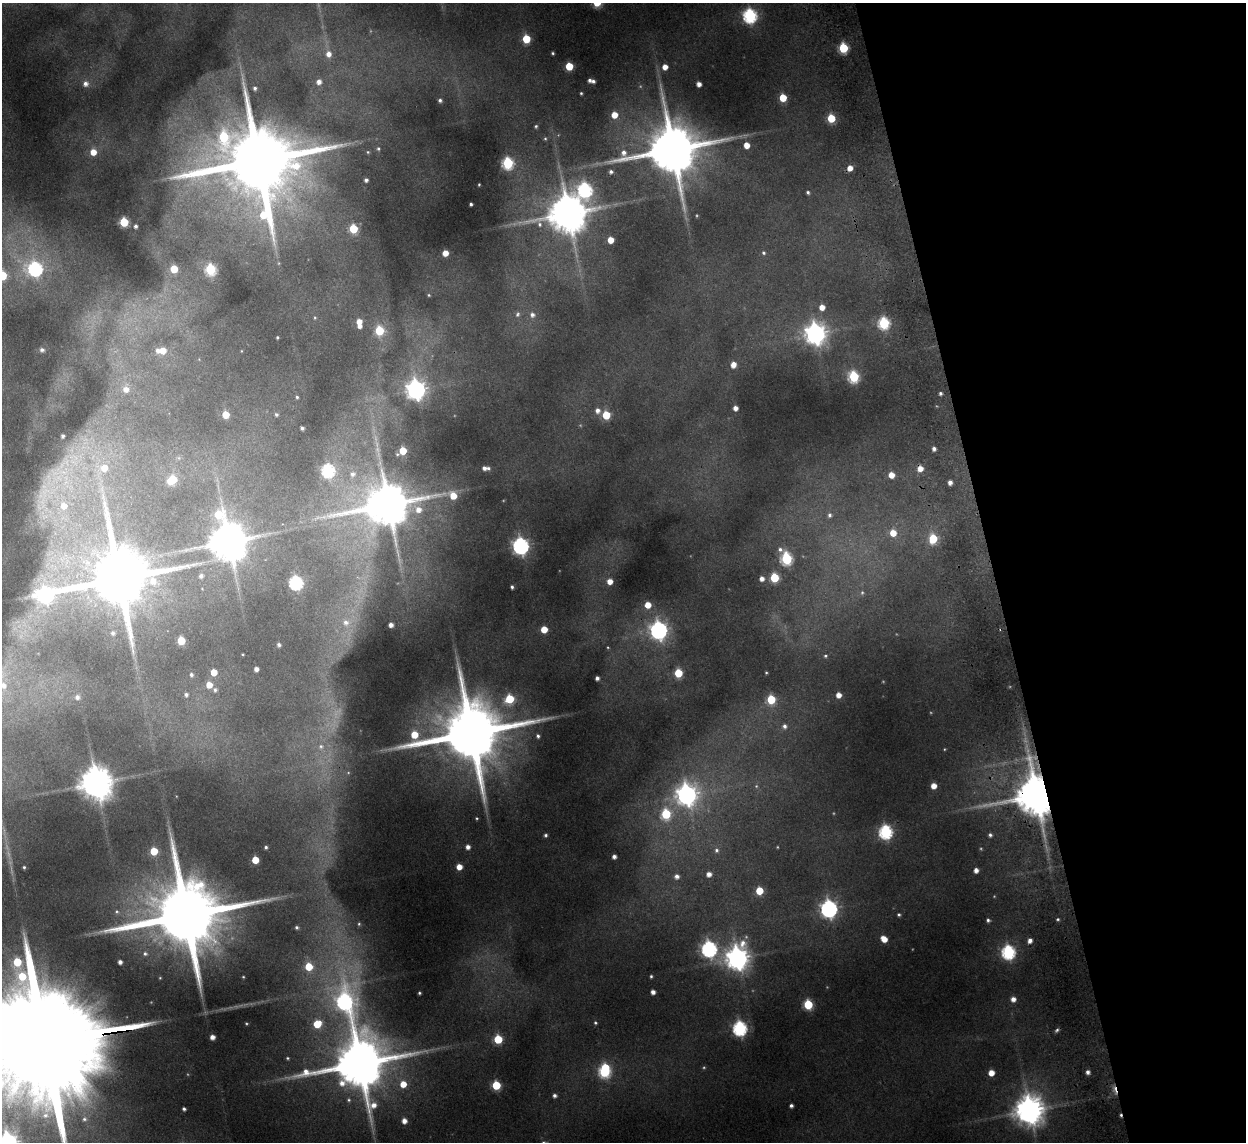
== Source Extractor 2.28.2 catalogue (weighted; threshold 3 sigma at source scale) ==
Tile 12 of 4 x 4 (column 4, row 3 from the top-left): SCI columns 3787-5030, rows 1294-2433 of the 5082 x 4980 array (HDU 1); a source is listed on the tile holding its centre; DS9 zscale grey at full resolution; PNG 1248 x 1144 px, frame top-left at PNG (2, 3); no overlay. Shown black and unused: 20% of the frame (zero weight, under 2 of 3 exposures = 3% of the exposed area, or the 3 px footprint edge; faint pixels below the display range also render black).
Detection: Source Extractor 2.28.2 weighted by HDU 2 'WHT'; one run over the whole footprint, this tile lists its part. Background 0.189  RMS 0.016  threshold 0.0721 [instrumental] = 3 sigma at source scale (4.5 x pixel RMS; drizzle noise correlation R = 1.50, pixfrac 1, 0.05/0.05 arcsec/px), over >= 5 px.
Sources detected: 220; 19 too faint to see at this stretch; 2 cosmic-ray / hot-pixel residue — not listed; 2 inside a brighter listed object's ellipse — not listed separately; the other 197 listed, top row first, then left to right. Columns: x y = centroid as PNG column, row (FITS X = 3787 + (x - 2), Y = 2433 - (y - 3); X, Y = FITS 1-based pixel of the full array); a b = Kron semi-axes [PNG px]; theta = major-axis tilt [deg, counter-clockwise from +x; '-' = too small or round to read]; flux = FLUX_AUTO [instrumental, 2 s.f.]
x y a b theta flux
750 16 7 6 - 360
526 39 5 5 - 73
843 48 6 5 - 130
553 53 3 3 - 2.3
329 54 8 7 - 14
569 66 5 5 - 62
665 67 6 5 - 16
593 81 4 4 - 4.9
319 82 6 6 - 11
85 84 8 7 - 8.6
699 84 4 4 - 11
255 88 4 4 - 4.1
581 93 3 3 - 2
783 98 5 5 - 49
440 100 4 4 - 4.3
614 115 6 5 - 27
831 118 5 5 - 68
536 126 5 4 - 2.8
545 138 5 4 - 2.3
746 145 5 5 - 21
378 149 5 5 - 2.9
672 149 18 14 8 13000
93 152 6 6 - 23
368 152 4 4 - 2.1
259 161 32 20 4 27000
508 163 6 6 - 210
850 168 5 5 - 16
611 172 5 5 - 4.7
366 180 4 4 - 4.7
479 184 3 2 - 1.4
585 190 8 8 - 350
808 192 4 4 - 3.3
471 204 3 3 - 3.3
568 213 13 11 13 5900
124 222 5 5 - 99
136 226 4 3 - 4.1
353 229 5 5 - 90
610 240 5 5 - 27
445 253 5 5 - 19
763 253 5 5 - 3.2
279 263 6 4 -90 1.8
35 269 7 6 - 380
174 269 5 5 - 50
210 269 6 6 - 170
2 275 5 5 - 72
429 295 4 4 - 1.7
822 307 5 5 - 18
517 314 8 6 72 4.2
532 315 6 6 - 6.9
315 318 5 4 - 1.8
359 321 5 4 - 14
884 323 6 6 - 190
359 326 4 4 - 8.7
379 331 5 5 - 97
815 333 8 8 - 1300
277 337 3 3 - 2.1
42 350 5 4 - 5
163 351 7 7 - 24
241 351 4 3 - 1.1
733 365 5 5 - 15
854 376 6 6 - 180
126 389 8 8 - 13
416 390 8 7 - 1100
940 393 4 4 - 3.9
297 397 4 3 - 2.2
735 408 4 4 - 9.6
597 410 7 6 - 9.3
276 414 5 4 - 2.8
226 415 5 5 - 35
606 415 5 5 - 67
302 428 4 4 - 4.3
63 436 4 3 - 3.9
934 449 4 4 - 6.4
403 451 6 5 - 47
74 462 17 8 -40 23
104 468 23 15 63 63
485 468 9 5 -3 10
920 468 6 5 - 16
328 471 7 6 - 260
352 474 10 9 - 14
891 475 5 5 - 19
172 480 7 5 42 67
950 482 4 4 - 9.3
388 504 22 13 8 8500
64 506 7 7 - 21
418 509 11 8 -40 17
218 514 12 11 - 64
829 515 7 6 - 5.6
893 533 7 6 - 26
933 539 6 5 - 77
229 541 12 11 - 5700
521 546 7 6 - 630
780 549 8 7 - 6.5
786 558 7 6 - 190
201 576 6 5 - 5.4
774 578 6 5 - 88
119 579 21 18 8 18000
762 579 6 6 - 10
610 581 5 5 - 16
296 583 6 6 - 310
512 587 4 3 - 3.5
862 593 7 5 75 3.4
45 595 12 8 15 460
648 605 5 5 - 26
346 622 11 9 -20 15
391 625 4 4 - 7.7
544 629 5 5 - 33
658 630 8 7 - 760
113 633 7 6 - 5.3
181 641 5 5 - 67
279 645 4 3 - 4.1
608 647 4 4 - 1.6
825 656 5 4 - 2.8
256 669 4 4 - 8.5
214 672 5 5 - 26
678 673 5 5 - 71
766 673 3 2 - 1.7
191 675 6 5 - 4.4
597 678 4 4 - 6.2
3 685 51 20 -78 88
209 685 6 5 - 22
215 690 6 6 - 4.4
186 695 6 5 - 4.7
838 695 5 4 - 14
77 697 7 7 - 7.9
509 699 6 6 - 83
771 699 5 5 - 94
784 726 6 5 - 5.7
471 733 25 16 8 22000
538 736 4 4 - 3.6
321 747 10 9 - 11
944 749 3 3 - 1.4
96 783 10 9 - 4000
934 786 5 5 - 18
687 795 9 8 - 1200
1036 795 12 11 - 7300
666 814 7 6 - 110
477 818 3 3 - 1.9
886 832 7 6 - 330
546 835 4 4 - 3.3
990 835 5 4 - 4.1
266 847 3 3 - 3.2
468 847 5 5 - 8.5
716 850 8 7 - 5.8
154 851 5 5 - 54
614 856 4 4 - 7
255 860 5 5 - 36
24 867 3 3 - 2.4
459 867 5 5 - 19
976 870 4 4 - 9.8
709 874 6 5 - 11
677 876 6 6 - 8.8
759 891 5 5 - 50
829 909 7 7 - 720
186 915 29 17 8 28000
899 915 4 4 - 2.9
1058 919 4 3 - 2.5
988 920 5 4 - 3.8
359 924 5 4 - 2.1
297 927 3 3 - 3
884 939 6 5 - 21
1030 941 6 5 - 8.9
709 949 8 7 - 500
1008 952 7 6 - 340
145 954 6 6 - 4.5
737 958 9 8 - 1600
120 962 4 4 - 6.9
309 967 5 5 - 51
651 976 4 3 - 2.7
243 977 3 2 - 1.3
653 992 4 4 - 9.2
419 993 3 3 - 2.5
1013 999 6 5 - 11
344 1002 20 12 -80 510
808 1004 6 5 - 120
595 1023 5 4 - 2.5
317 1024 7 6 - 49
740 1028 7 6 - 390
1057 1030 6 4 52 3.9
212 1037 4 4 - 10
498 1039 5 5 - 84
44 1043 92 26 9 120000
288 1058 5 4 - 2.6
359 1064 19 16 17 11000
605 1071 9 6 83 230
1088 1072 5 5 - 7.1
991 1073 5 5 - 20
403 1084 6 6 - 27
496 1085 5 5 - 93
1115 1090 14 4 -75 12
554 1096 5 4 - 5.4
349 1100 6 6 - 3.7
791 1106 4 4 - 4.8
184 1109 4 4 - 4
1029 1110 9 9 - 3000
84 1119 9 8 - 8.8
404 1121 5 5 - 12
Overlapping masked pixels (flux is a lower limit): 4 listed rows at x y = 920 468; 1036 795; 44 1043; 1115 1090
Isophote crosses this tile's border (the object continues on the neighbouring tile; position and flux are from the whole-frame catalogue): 3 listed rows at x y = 2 275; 3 685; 44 1043